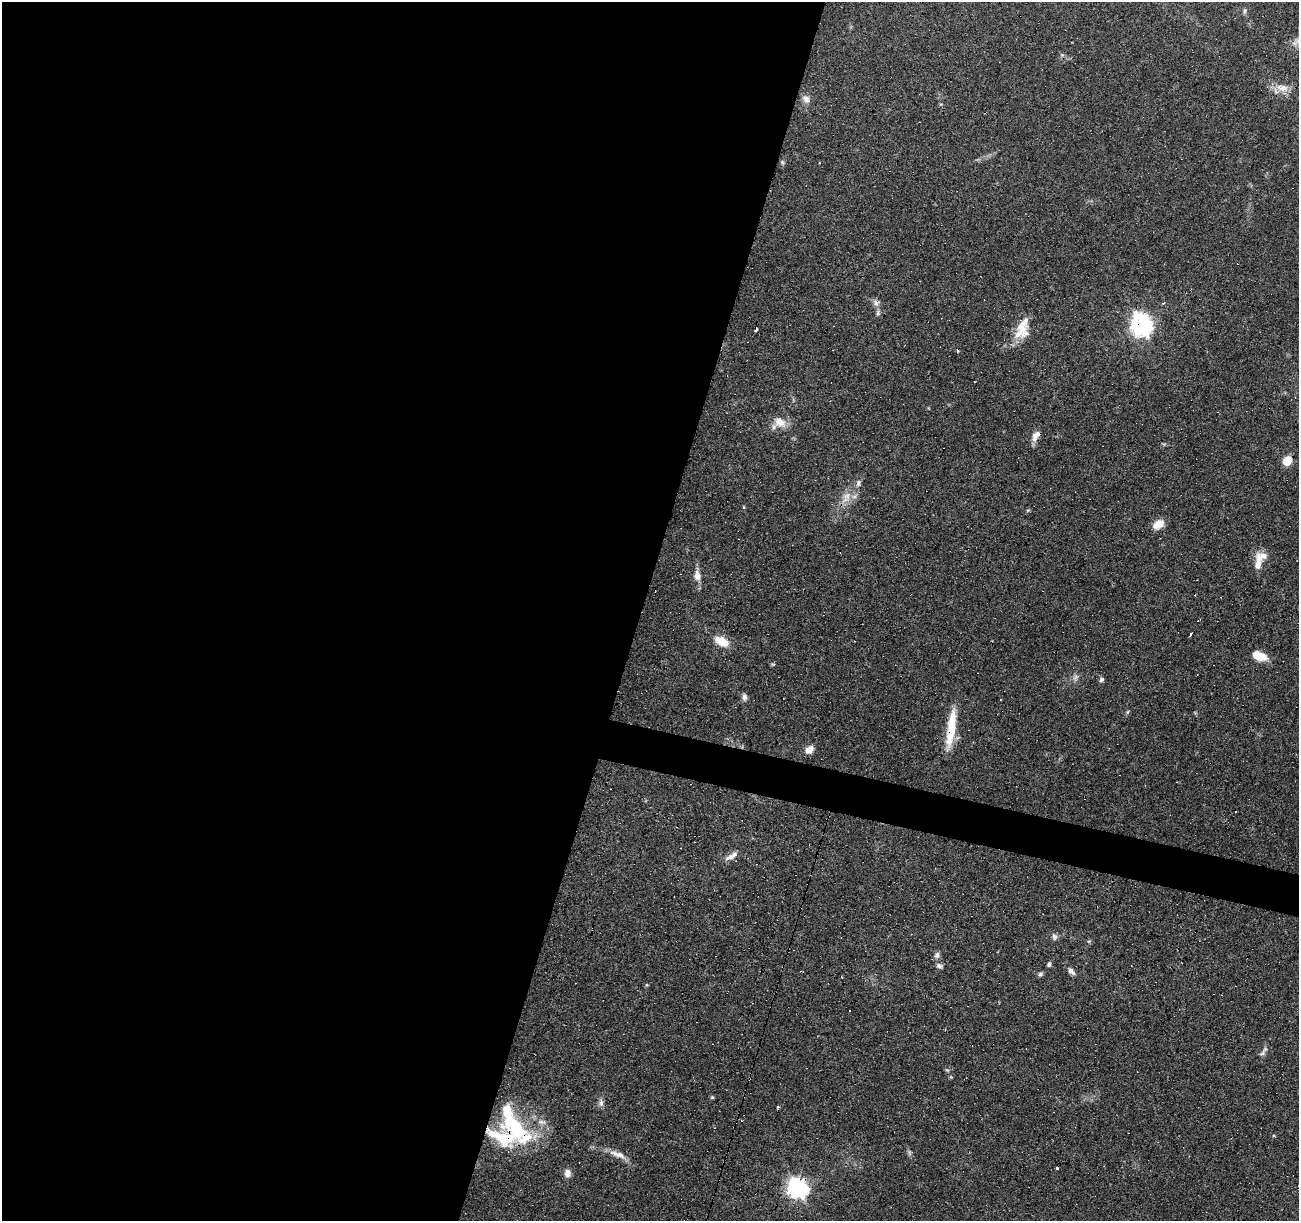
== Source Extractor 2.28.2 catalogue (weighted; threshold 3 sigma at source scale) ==
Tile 5 of 4 x 4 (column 1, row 2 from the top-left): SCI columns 1-1297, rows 2652-3870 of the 5191 x 5367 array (HDU 1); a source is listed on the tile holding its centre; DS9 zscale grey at full resolution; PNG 1301 x 1223 px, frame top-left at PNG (2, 2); no overlay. Shown black and unused: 51% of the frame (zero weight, under 4 of 8 exposures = <1% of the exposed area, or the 3 px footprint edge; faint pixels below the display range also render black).
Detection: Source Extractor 2.28.2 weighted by HDU 2 'WHT'; one run over the whole footprint, this tile lists its part. Background 0.0351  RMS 0.0019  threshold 0.00791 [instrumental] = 3 sigma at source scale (4.09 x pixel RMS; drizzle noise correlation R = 1.36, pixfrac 0.8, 0.0396/0.0396 arcsec/px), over >= 5 px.
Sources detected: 71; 2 too faint to see at this stretch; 1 inside a brighter object's white glare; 10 cosmic-ray / hot-pixel residue — not listed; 6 inside a brighter listed object's ellipse — not listed separately; the other 52 listed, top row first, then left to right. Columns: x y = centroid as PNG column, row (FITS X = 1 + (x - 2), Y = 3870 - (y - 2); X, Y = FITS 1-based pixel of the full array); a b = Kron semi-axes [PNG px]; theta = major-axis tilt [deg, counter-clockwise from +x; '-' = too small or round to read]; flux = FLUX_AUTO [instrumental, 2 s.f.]
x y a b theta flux
1245 11 7 6 - 0.4
1062 55 6 4 -44 0.3
1282 88 21 10 -8 2.2
806 99 12 9 -49 0.92
782 162 7 5 -60 0.3
876 303 11 9 -25 0.8
877 313 10 3 -78 0.39
1141 323 9 8 - 68
1021 327 30 16 -60 3.4
756 329 5 3 - 0.86
780 422 19 13 -32 2.3
1035 436 15 8 67 1.3
1287 461 9 7 43 3.2
858 483 10 7 69 0.67
847 496 14 13 - 2.2
744 507 4 4 - 0.19
1028 510 6 3 18 0.21
1158 524 14 9 35 2
1264 555 21 9 -11 1.5
1258 565 14 8 80 1.4
697 576 13 8 -82 1.5
655 591 3 2 - 0.25
1190 634 4 3 - 2.6
721 641 17 10 -26 3.1
1258 656 16 8 -21 3.5
772 664 6 4 -18 0.22
1101 679 7 6 - 0.47
744 697 9 6 -86 0.67
1127 712 6 4 70 0.25
951 728 48 8 81 6.4
809 750 10 7 38 1.7
731 856 19 7 30 1.3
1054 937 9 6 -78 0.6
1089 941 6 3 17 0.22
937 955 8 7 - 0.63
1049 964 6 5 - 0.37
939 966 9 6 -25 0.57
1071 971 10 6 -47 0.73
1040 974 6 5 - 0.4
647 985 5 4 - 0.21
1262 1053 9 6 36 0.56
947 1070 6 4 -71 0.26
951 1077 5 4 - 0.2
712 1097 5 5 - 0.23
601 1103 11 7 90 0.71
778 1107 3 3 - 0.65
514 1124 51 22 -60 18
909 1152 8 5 -84 0.4
618 1154 25 8 -20 1.9
1057 1168 3 3 - 0.35
567 1173 10 8 -89 1
798 1188 8 7 - 98
Overlapping masked pixels (flux is a lower limit): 5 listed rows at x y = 1141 323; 1287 461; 951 728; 514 1124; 798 1188